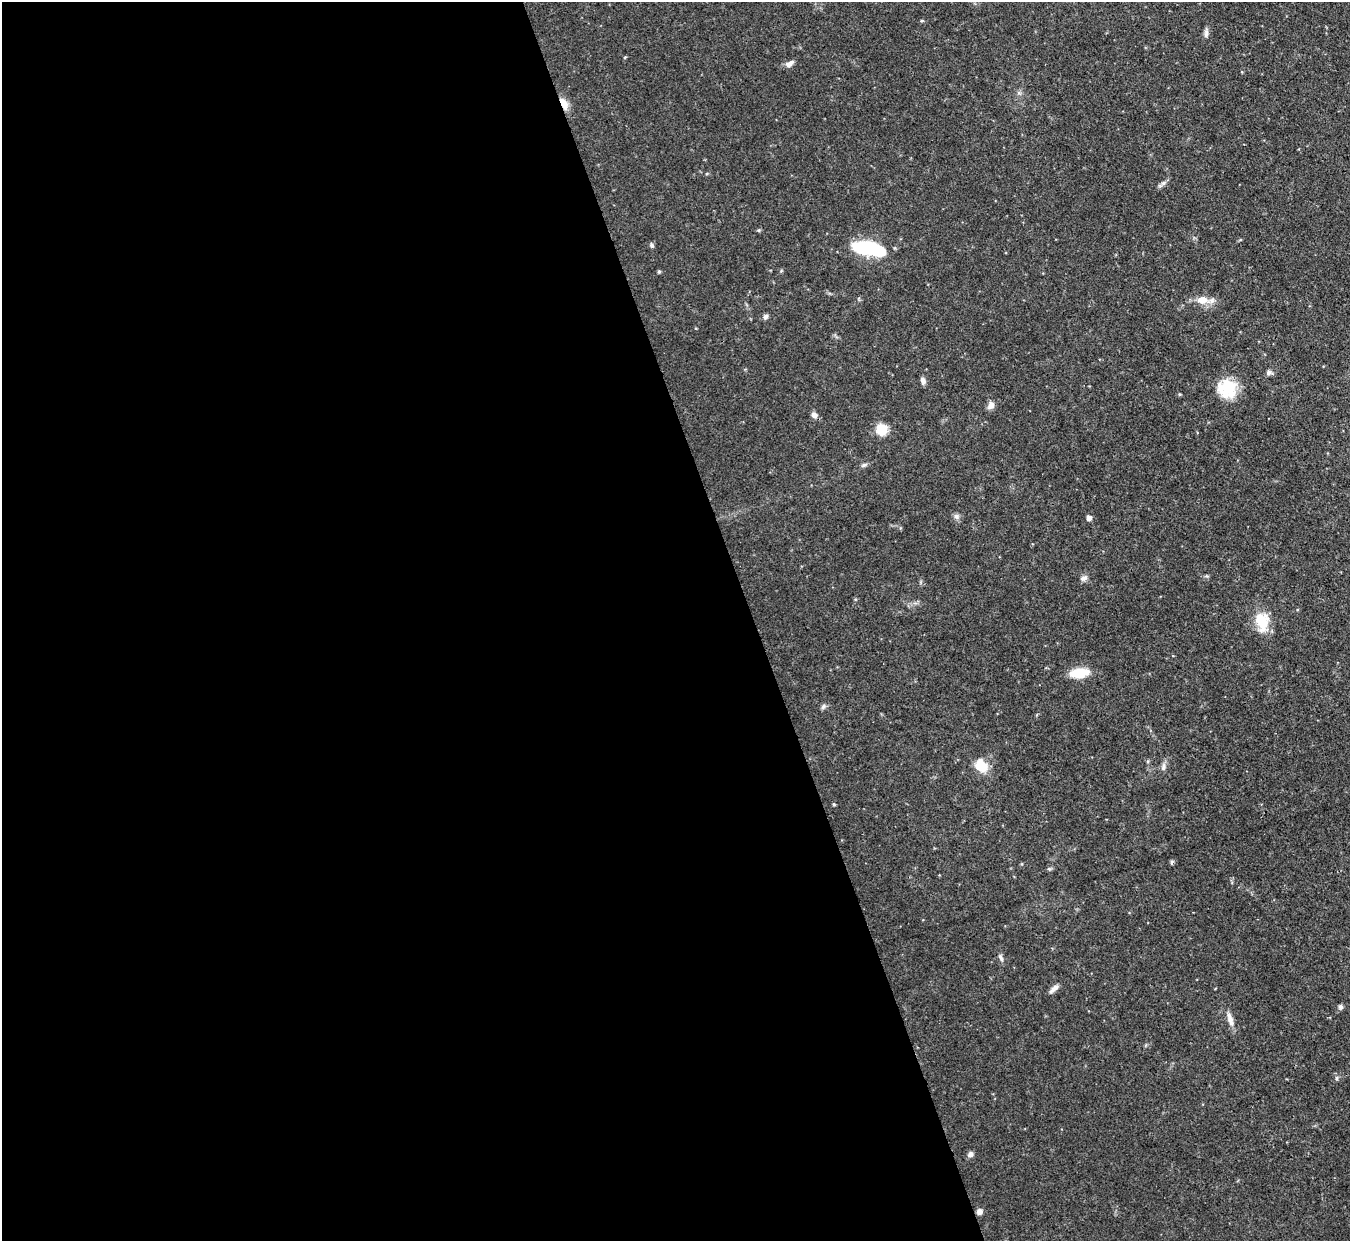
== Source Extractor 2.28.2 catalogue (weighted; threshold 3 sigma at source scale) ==
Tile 9 of 4 x 4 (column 1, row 3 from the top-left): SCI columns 2-1349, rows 1385-2623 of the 5393 x 5373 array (HDU 1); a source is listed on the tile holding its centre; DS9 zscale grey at full resolution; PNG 1352 x 1243 px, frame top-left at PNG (2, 2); no overlay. Shown black and unused: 56% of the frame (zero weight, under 3 of 4 exposures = <1% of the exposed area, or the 3 px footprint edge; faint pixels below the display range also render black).
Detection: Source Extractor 2.28.2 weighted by HDU 2 'WHT'; one run over the whole footprint, this tile lists its part. Background 0.0909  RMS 0.0046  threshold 0.0206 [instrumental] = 3 sigma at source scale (4.5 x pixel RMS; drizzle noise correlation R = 1.50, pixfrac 1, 0.05/0.05 arcsec/px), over >= 5 px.
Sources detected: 37; all 37 listed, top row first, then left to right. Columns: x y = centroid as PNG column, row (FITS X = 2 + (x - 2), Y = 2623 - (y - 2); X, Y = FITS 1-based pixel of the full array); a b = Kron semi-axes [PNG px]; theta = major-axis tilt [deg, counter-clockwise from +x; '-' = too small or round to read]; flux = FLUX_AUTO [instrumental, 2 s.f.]
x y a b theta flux
922 21 5 4 - 0.52
1206 34 12 5 77 1.6
625 57 4 3 - 0.45
789 63 11 6 26 2.4
564 104 17 8 -64 4.6
1163 183 6 6 - 1.2
759 230 6 4 71 0.52
651 245 7 6 - 0.92
868 248 30 11 -9 41
659 272 5 4 - 0.62
1202 300 14 9 -1 6.2
765 317 7 6 - 1.2
1269 372 8 6 46 1.1
923 381 8 5 -77 1.9
1227 387 25 19 -85 15
1180 394 4 3 - 0.53
991 405 9 7 53 2.5
814 415 8 7 - 1.9
881 429 7 7 - 18
864 465 8 5 27 1.1
956 516 8 6 -63 1.4
1089 518 4 4 - 3.1
1083 578 10 7 28 1.7
1262 621 25 16 -82 11
1079 673 17 8 7 14
823 706 8 6 56 1.1
981 766 18 14 -38 8.3
1163 767 12 5 82 1.6
834 804 5 4 - 0.57
1172 862 6 5 - 0.75
1001 958 11 5 -62 1.3
1053 989 13 5 40 2.3
1340 1007 7 6 - 1
1230 1019 19 7 -74 3.3
1337 1078 6 4 90 0.69
970 1154 8 6 48 1.7
979 1211 6 6 - 2.4
Overlapping masked pixels (flux is a lower limit): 1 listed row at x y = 564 104